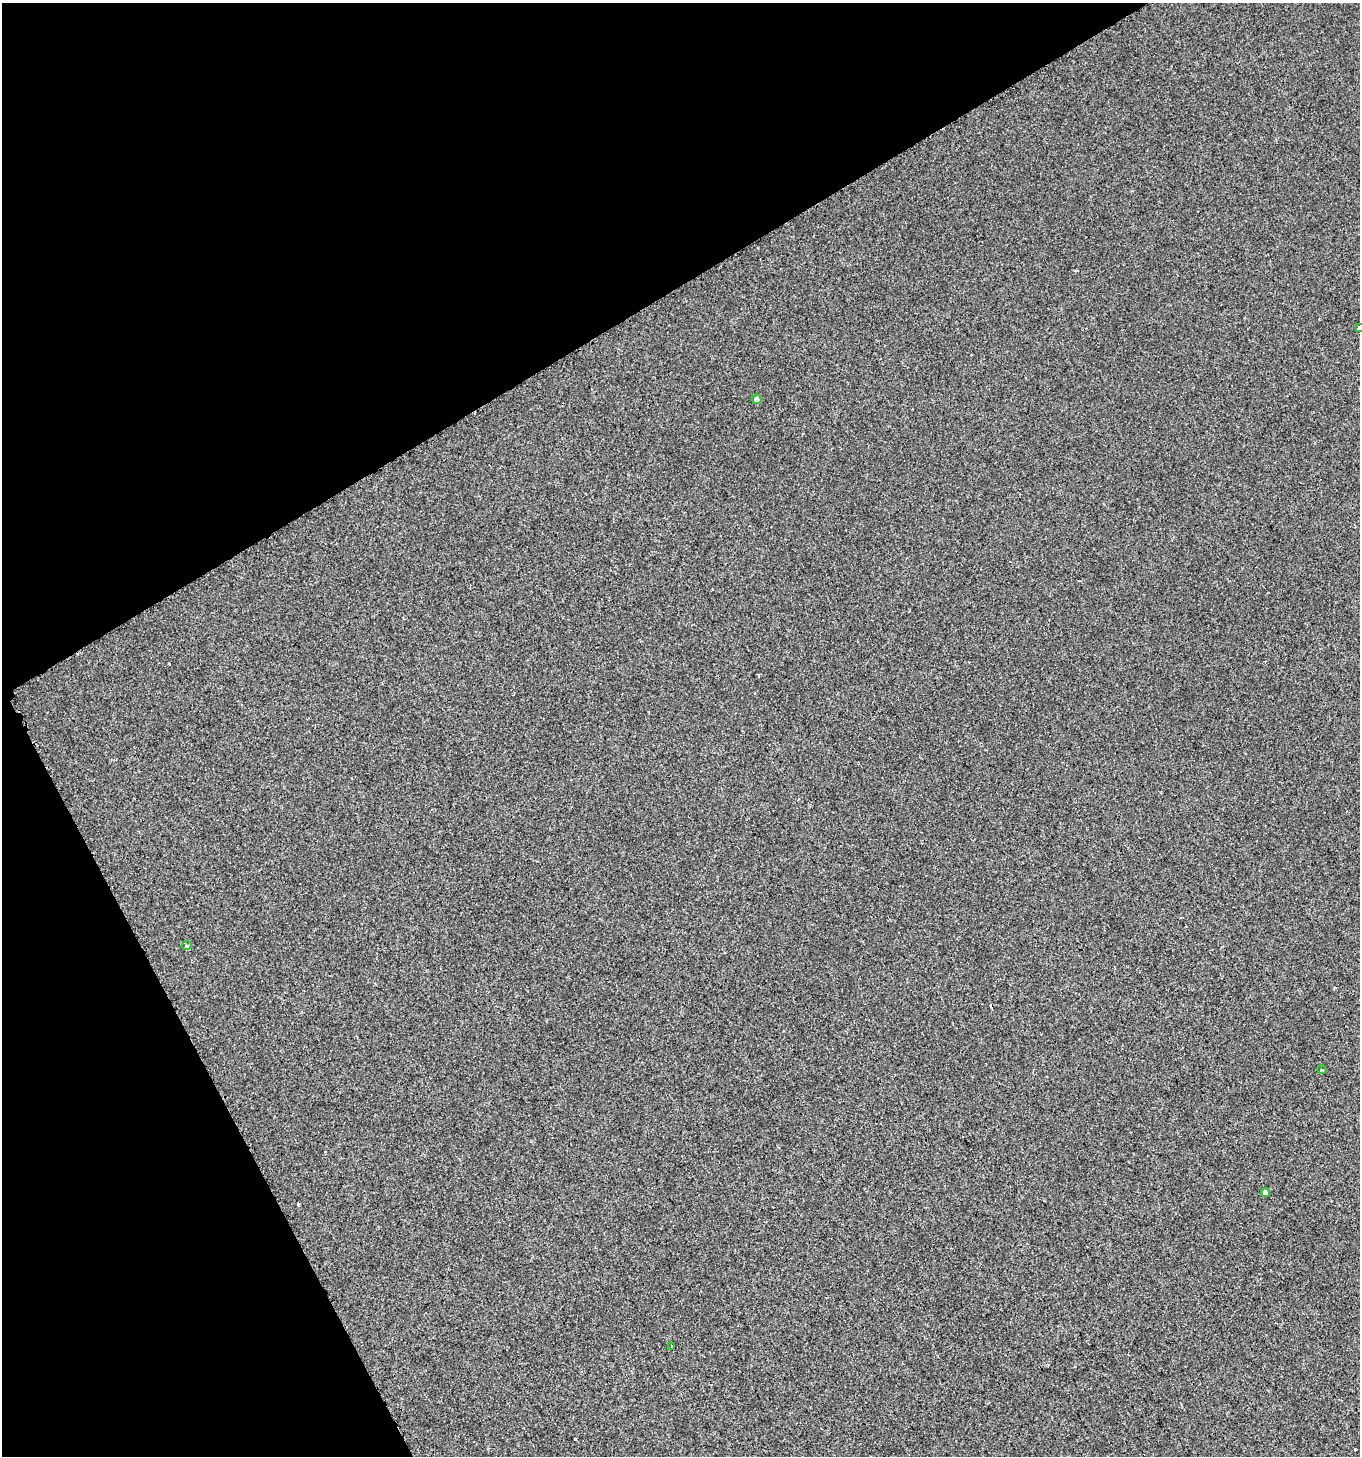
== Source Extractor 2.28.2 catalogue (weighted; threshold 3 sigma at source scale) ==
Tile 5 of 4 x 4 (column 1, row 2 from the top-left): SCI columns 117-1474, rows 2916-4369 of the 5720 x 5827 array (HDU 1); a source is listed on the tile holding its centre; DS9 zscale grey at full resolution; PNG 1362 x 1458 px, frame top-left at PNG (2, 3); each listed source drawn as its Kron ellipse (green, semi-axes under 4 px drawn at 4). Shown black and unused: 28% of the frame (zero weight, under 2 of 3 exposures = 1% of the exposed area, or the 3 px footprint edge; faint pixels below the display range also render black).
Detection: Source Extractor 2.28.2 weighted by HDU 2 'WHT'; one run over the whole footprint, this tile lists its part. Background 1.24e-04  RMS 0.0048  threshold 0.0217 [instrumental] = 3 sigma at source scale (4.5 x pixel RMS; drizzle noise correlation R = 1.50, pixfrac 1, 0.0396/0.0396 arcsec/px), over >= 5 px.
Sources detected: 11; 5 cosmic-ray / hot-pixel residue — neither listed nor drawn; the other 6 listed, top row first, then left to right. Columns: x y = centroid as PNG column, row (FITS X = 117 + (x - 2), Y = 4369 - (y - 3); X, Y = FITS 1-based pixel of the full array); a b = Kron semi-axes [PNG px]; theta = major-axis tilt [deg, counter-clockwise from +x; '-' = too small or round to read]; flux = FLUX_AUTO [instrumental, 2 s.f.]
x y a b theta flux
1359 328 4 3 - 2.4
757 399 5 4 - 2.4
187 946 5 3 - 0.58
1322 1070 4 3 - 0.37
1265 1193 4 4 - 1
672 1346 2 2 - 0.46
Isophote crosses this tile's border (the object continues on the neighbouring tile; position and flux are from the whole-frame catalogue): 1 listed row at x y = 1359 328